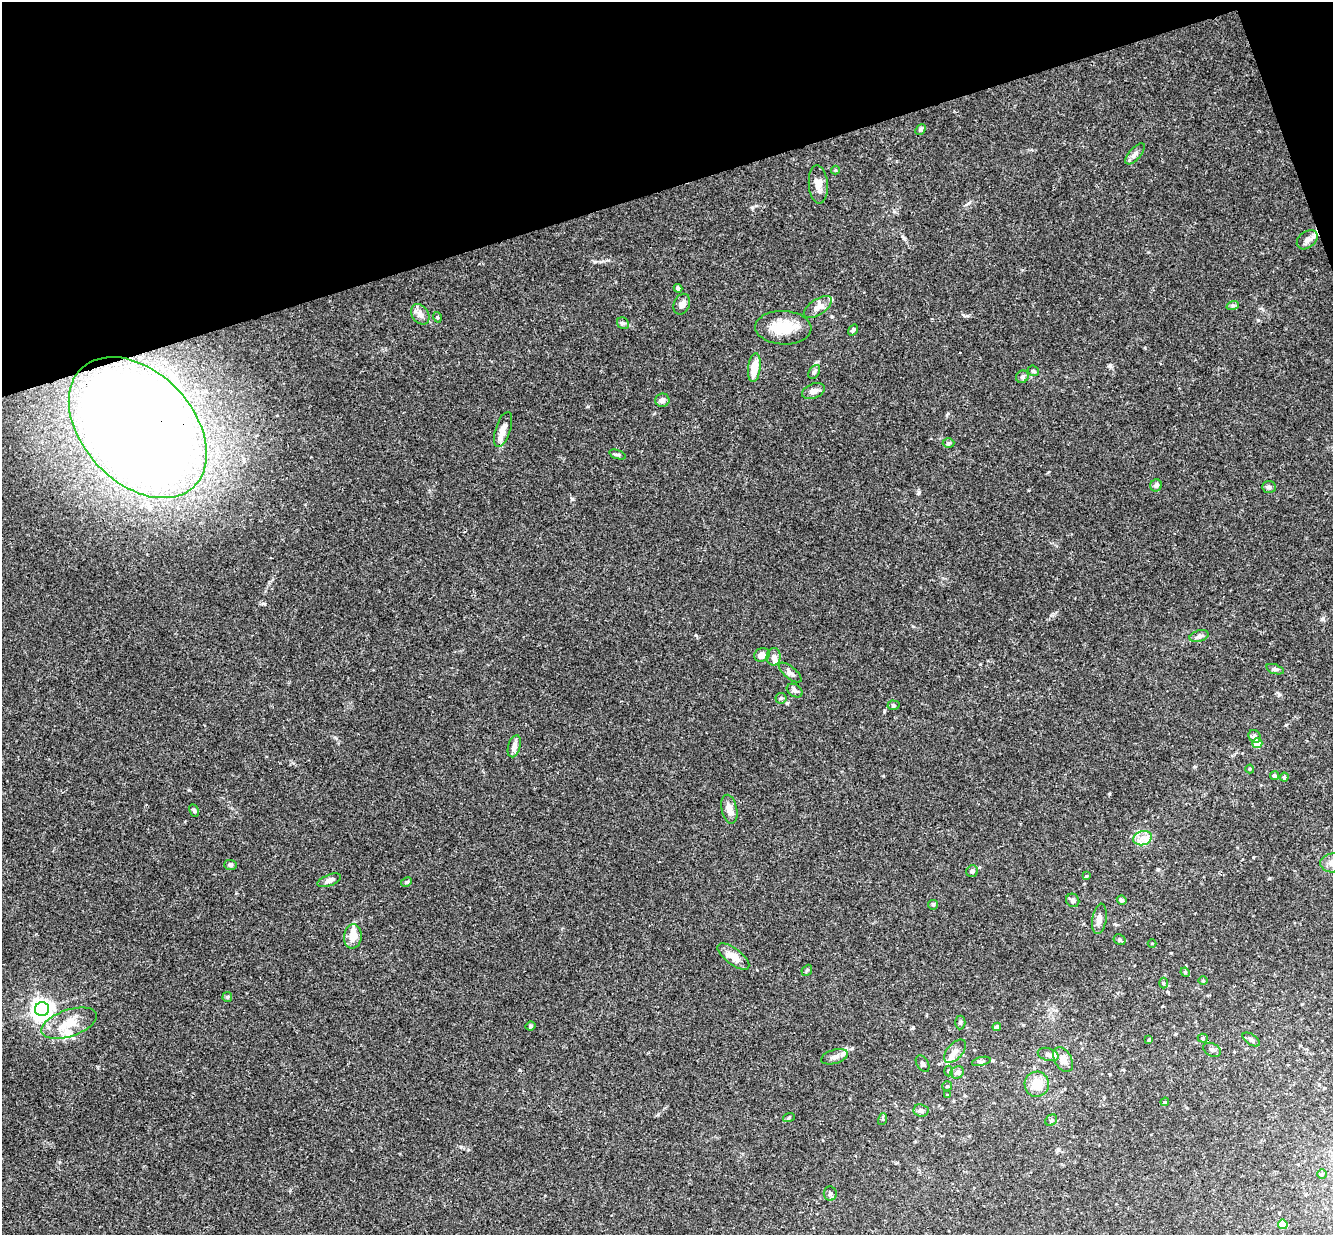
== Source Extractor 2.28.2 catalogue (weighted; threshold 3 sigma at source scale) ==
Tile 3 of 4 x 4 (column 3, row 1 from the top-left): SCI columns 2722-4052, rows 3990-5222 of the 5439 x 5389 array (HDU 1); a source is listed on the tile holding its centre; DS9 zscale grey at full resolution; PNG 1335 x 1237 px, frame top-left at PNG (2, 2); each listed source drawn as its Kron ellipse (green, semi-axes under 4 px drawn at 4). Shown black and unused: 16% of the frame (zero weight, under 3 of 4 exposures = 6% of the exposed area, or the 3 px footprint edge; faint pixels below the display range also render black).
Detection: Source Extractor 2.28.2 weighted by HDU 2 'WHT'; one run over the whole footprint, this tile lists its part. Background 0.0454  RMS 0.0027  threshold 0.0124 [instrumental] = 3 sigma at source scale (4.5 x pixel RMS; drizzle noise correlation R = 1.50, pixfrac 1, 0.05/0.05 arcsec/px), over >= 5 px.
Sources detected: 97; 1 inside a brighter object's white glare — neither listed nor drawn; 6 inside a brighter listed object's ellipse — not listed separately; the other 90 listed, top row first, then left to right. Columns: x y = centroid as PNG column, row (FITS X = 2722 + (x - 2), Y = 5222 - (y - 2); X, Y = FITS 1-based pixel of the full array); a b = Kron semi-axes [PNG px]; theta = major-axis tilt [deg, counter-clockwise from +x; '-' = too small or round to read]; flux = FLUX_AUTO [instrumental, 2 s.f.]
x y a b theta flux
920 129 6 4 47 0.51
1135 154 13 5 48 1.1
835 170 4 4 - 0.29
818 184 19 9 -86 2.6
1307 240 11 8 38 1.5
678 288 4 4 - 0.92
682 304 11 8 65 1.1
1233 305 6 4 18 0.46
818 307 16 8 33 1.9
420 314 11 8 -54 1.5
437 317 5 3 - 0.26
623 323 6 5 - 0.5
783 328 28 17 -2 7.1
853 330 6 4 54 0.54
754 368 14 6 82 4.3
1033 371 6 5 - 0.41
814 372 8 5 58 0.59
1022 377 6 6 - 0.68
813 391 12 7 20 1.5
662 400 7 6 - 1.1
138 428 82 55 -47 570
503 430 18 7 72 2
949 443 6 5 - 0.42
618 455 8 3 -19 0.44
1156 485 6 6 - 0.75
1269 487 7 5 -2 0.59
1199 636 10 5 16 0.89
762 655 8 6 28 2.1
774 657 9 7 87 1
1275 669 9 4 -18 0.61
790 673 14 6 -39 1.1
795 691 8 6 -32 0.8
781 698 5 5 - 0.43
893 705 6 4 -2 0.4
1255 736 7 5 -56 0.96
1257 743 5 5 - 7.6
514 746 11 6 74 1.5
1250 769 4 4 - 0.29
1274 776 5 4 - 0.61
1284 777 4 4 - 0.5
729 809 14 7 -77 1.9
194 811 6 4 -63 0.44
1143 838 9 7 15 1.9
1332 863 12 9 4 2.2
230 865 6 5 - 0.51
972 871 6 5 - 0.77
1086 876 4 4 - 0.29
329 880 12 5 21 1
406 882 6 4 27 0.4
1073 900 7 6 - 0.74
1122 900 5 4 - 0.57
933 905 5 4 - 0.35
1099 919 15 7 81 1.8
353 936 12 9 85 3.4
1120 940 6 5 - 0.56
1152 943 4 3 - 0.22
733 957 19 8 -37 3.4
807 970 6 4 48 0.37
1185 972 5 4 - 0.3
1203 980 5 3 - 0.25
1163 983 5 3 - 0.29
227 997 5 5 - 0.35
42 1009 7 7 - 170
960 1022 7 5 86 0.52
69 1023 29 13 19 6.1
530 1026 5 4 - 0.48
997 1027 4 4 - 1.9
1203 1038 5 4 - 0.45
1149 1040 4 3 - 0.37
1251 1040 10 5 -34 0.77
1212 1050 9 6 -26 0.85
955 1051 14 7 48 1.9
1048 1054 10 6 -18 1.2
834 1057 14 7 17 1.6
1063 1059 13 8 -60 2.2
981 1061 9 3 14 0.48
923 1064 9 5 -57 0.79
949 1071 5 3 - 0.28
957 1072 7 6 - 0.94
1037 1084 12 12 - 4.9
947 1086 5 5 - 0.33
947 1095 4 3 - 0.31
1165 1102 4 3 - 0.3
921 1111 7 6 - 0.81
789 1117 6 4 20 0.31
883 1119 6 4 73 0.36
1051 1120 6 5 - 0.47
1322 1174 5 5 - 0.43
830 1194 7 6 - 0.89
1283 1224 5 4 - 3.4
Overlapping masked pixels (flux is a lower limit): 1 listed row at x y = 138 428
Isophote crosses this tile's border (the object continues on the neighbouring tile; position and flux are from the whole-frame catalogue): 1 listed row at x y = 1332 863
Unlisted compact peaks at least as high as the median listed source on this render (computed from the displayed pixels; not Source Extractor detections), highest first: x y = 919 492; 572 499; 696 635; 595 262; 265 604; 588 406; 189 790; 1323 619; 884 711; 883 776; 752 207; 1111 367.